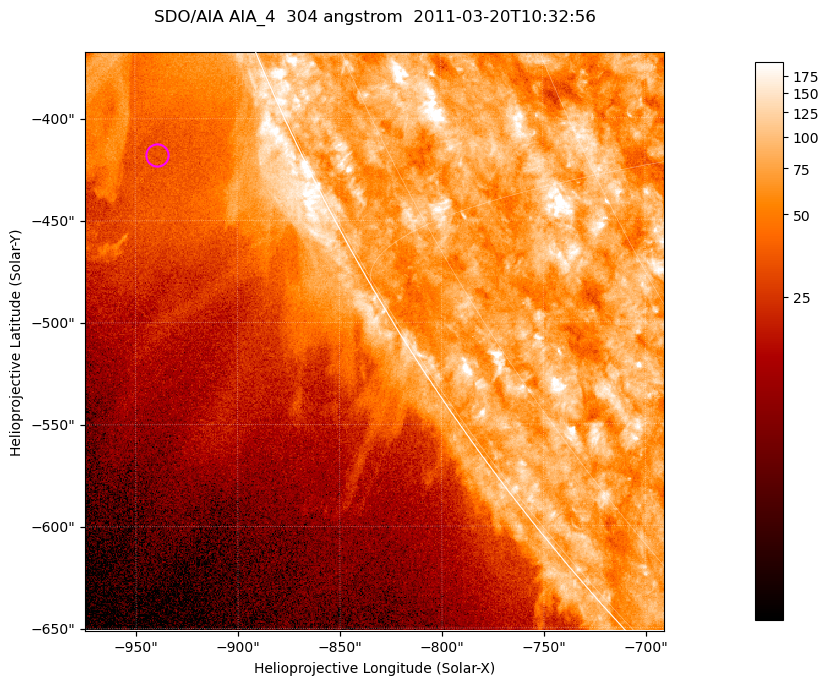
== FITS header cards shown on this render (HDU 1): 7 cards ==
TELESCOP= 'SDO/AIA '           / For AIA: SDO/AIA
INSTRUME= 'AIA_4   '           / For AIA: AIA_ATA1, AIA_ATA2, AIA_ATA3 or AIA_AT
WAVELNTH=                  304 / [angstrom] Wavelength
WAVEUNIT= 'angstrom'           / Wavelength unit: angstrom
DATE-OBS= '2011-03-20T10:32:56.123' / [ISO] Date when observation started; ISO 8
CTYPE1  = 'HPLN-TAN'           / CTYPE1; Typically HPLN
CTYPE2  = 'HPLT-TAN'           / CTYPE2; Typically HPLT

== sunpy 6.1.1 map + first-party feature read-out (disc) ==
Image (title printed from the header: SDO/AIA AIA_4  304 angstrom  2011-03-20T10:32:56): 473 x 473 px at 0.6 arcsec/px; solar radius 964 arcsec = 1606 px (partial field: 1.2% of the solar disc is inside the frame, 43% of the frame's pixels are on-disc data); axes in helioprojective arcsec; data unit not stated in the header (colour bar unlabelled)
Orientation: roll -0.132 deg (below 1 deg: not rotated)
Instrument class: DISC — disc imager (sunpy class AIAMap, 304 A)
Bright regions (active regions / flare kernels): reference = the on-disc median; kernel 5 px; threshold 5 sigma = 110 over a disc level ~76.2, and >= 1.15x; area >= 223 px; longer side >= 6 px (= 3.6 arcsec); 0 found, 0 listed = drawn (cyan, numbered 1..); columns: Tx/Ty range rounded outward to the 2 arcsec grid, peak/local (2 s.f.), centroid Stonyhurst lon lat
Off-limb structures (1.02-1.3 R_sun): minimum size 111 px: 2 found; the strongest spans PA ~110..120 deg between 1.02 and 1.13 R_sun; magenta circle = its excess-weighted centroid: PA ~115 deg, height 1.07 R_sun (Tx ~-940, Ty ~-418 arcsec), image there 1.5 x the reference